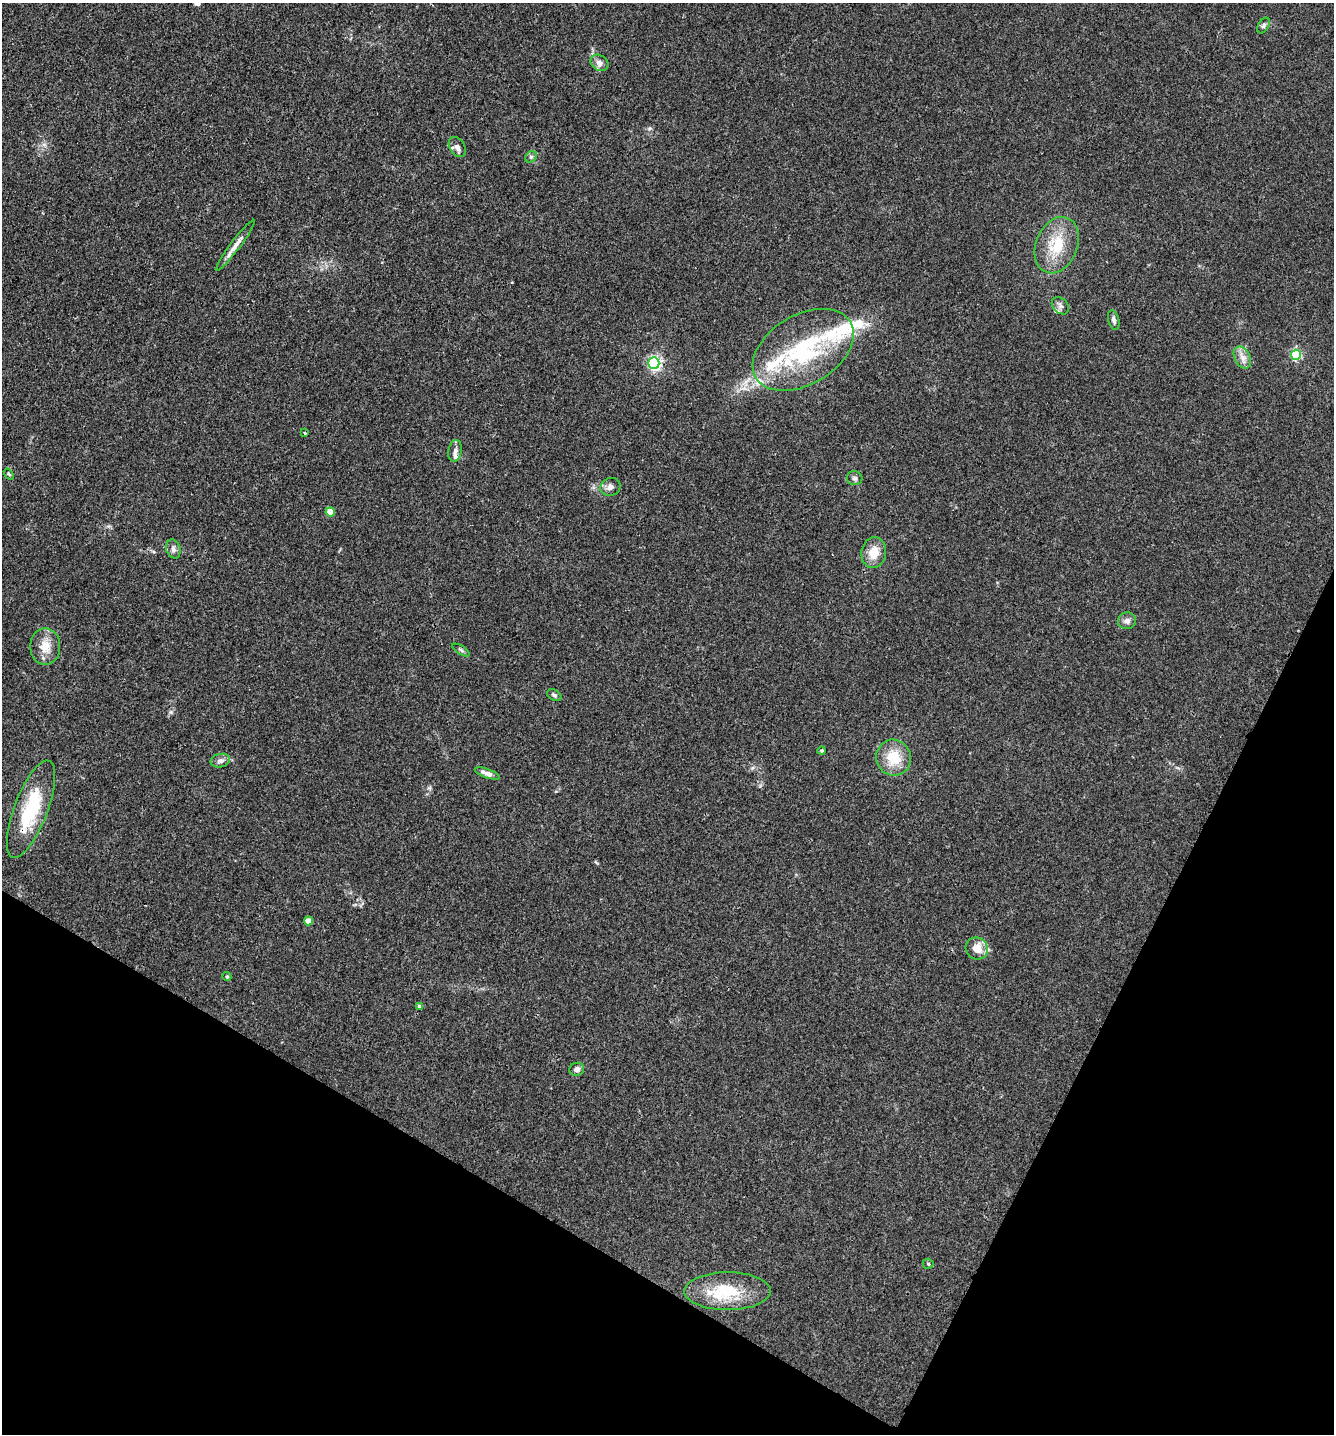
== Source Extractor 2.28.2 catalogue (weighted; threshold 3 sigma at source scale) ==
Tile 15 of 4 x 4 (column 3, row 4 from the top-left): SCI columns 2823-4154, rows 32-1463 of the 5791 x 5784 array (HDU 1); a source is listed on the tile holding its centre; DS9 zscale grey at full resolution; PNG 1336 x 1436 px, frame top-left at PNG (2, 3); each listed source drawn as its Kron ellipse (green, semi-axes under 4 px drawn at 4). Shown black and unused: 23% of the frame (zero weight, under 3 of 4 exposures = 2% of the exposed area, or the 3 px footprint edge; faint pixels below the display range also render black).
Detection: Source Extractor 2.28.2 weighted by HDU 2 'WHT'; one run over the whole footprint, this tile lists its part. Background 0.0172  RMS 0.0044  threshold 0.02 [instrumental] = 3 sigma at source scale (4.5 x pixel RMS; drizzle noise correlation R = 1.50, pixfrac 1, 0.05/0.05 arcsec/px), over >= 5 px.
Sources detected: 43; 7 inside a brighter listed object's ellipse — not listed separately; the other 36 listed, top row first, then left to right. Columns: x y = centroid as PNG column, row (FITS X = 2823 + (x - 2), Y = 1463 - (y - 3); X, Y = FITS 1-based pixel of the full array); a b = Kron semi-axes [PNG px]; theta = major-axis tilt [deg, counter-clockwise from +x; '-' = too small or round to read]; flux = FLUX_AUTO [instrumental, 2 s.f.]
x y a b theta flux
1263 25 8 5 56 1
600 63 9 7 -34 2.3
457 147 11 7 -58 2.1
531 157 6 5 - 0.93
235 245 32 5 53 3.5
1057 245 29 20 68 15
1060 306 10 7 -45 1.5
1114 320 10 5 -75 1.4
803 350 55 35 31 51
1296 355 5 5 - 39
1242 357 12 7 -63 2.8
654 363 5 5 - 86
305 433 3 3 - 0.33
455 451 11 6 80 1.9
9 474 6 3 -53 0.51
855 478 8 7 - 1.1
610 487 10 8 20 2.1
330 512 4 4 - 8.1
173 549 10 7 -71 1.7
874 553 15 12 82 6.6
1127 621 9 8 - 2
45 646 18 15 90 6.5
461 650 10 4 -32 0.81
554 695 8 5 -30 0.85
822 751 4 4 - 0.52
894 758 18 17 - 12
220 761 10 6 11 1.6
487 773 13 4 -20 2.5
31 809 51 16 69 27
308 921 4 4 - 5.4
977 949 11 10 - 5.7
227 976 4 3 - 0.58
419 1006 4 4 - 1
577 1069 7 6 - 1.6
928 1264 5 5 - 0.62
728 1291 43 19 0 21
Overlapping masked pixels (flux is a lower limit): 1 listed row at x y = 31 809